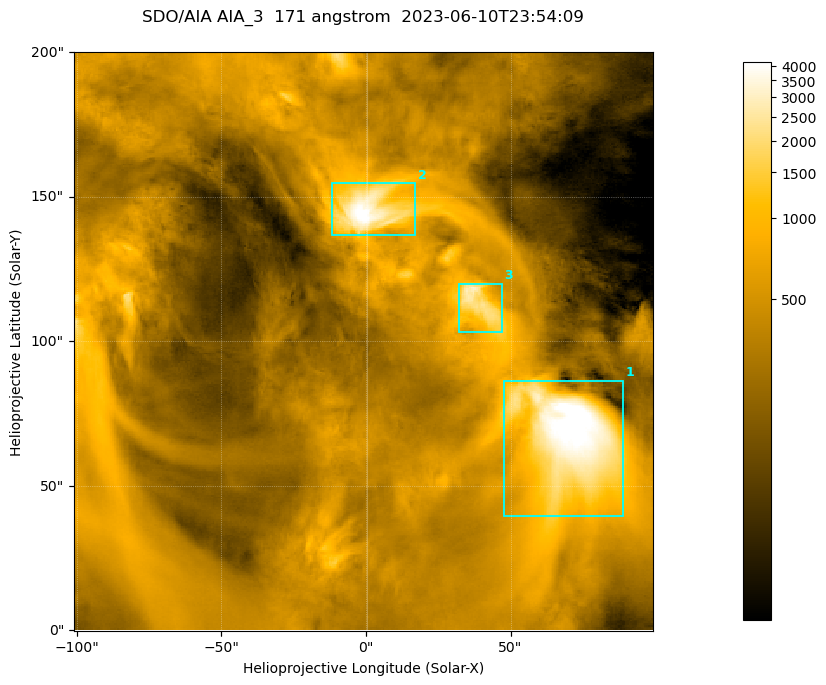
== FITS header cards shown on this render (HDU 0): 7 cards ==
TELESCOP= 'SDO/AIA '
INSTRUME= 'AIA_3   '
WAVELNTH=                  171
WAVEUNIT= 'angstrom'
DATE-OBS= '2023-06-10T23:54:09.350'
CTYPE1  = 'HPLN-TAN'
CTYPE2  = 'HPLT-TAN'

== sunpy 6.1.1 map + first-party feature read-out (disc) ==
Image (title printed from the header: SDO/AIA AIA_3  171 angstrom  2023-06-10T23:54:09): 334 x 334 px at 0.599 arcsec/px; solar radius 945 arcsec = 1577 px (partial field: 1.4% of the solar disc is inside the frame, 100% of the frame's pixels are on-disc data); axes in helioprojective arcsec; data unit not stated in the header (colour bar unlabelled)
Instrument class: DISC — disc imager (sunpy class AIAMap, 171 A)
Bright regions (active regions / flare kernels): reference = the on-disc median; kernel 3 px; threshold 5 sigma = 1100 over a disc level ~357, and >= 1.15x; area >= 111 px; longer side >= 4 px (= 2.4 arcsec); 3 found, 3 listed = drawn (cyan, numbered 1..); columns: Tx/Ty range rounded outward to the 2 arcsec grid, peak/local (2 s.f.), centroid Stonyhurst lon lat
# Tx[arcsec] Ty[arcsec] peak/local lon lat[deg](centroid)
1 46..90 38..86 13 +4 +4
2 -12..18 136..156 13 +0 +9
3 32..48 102..120 8.2 +2 +7